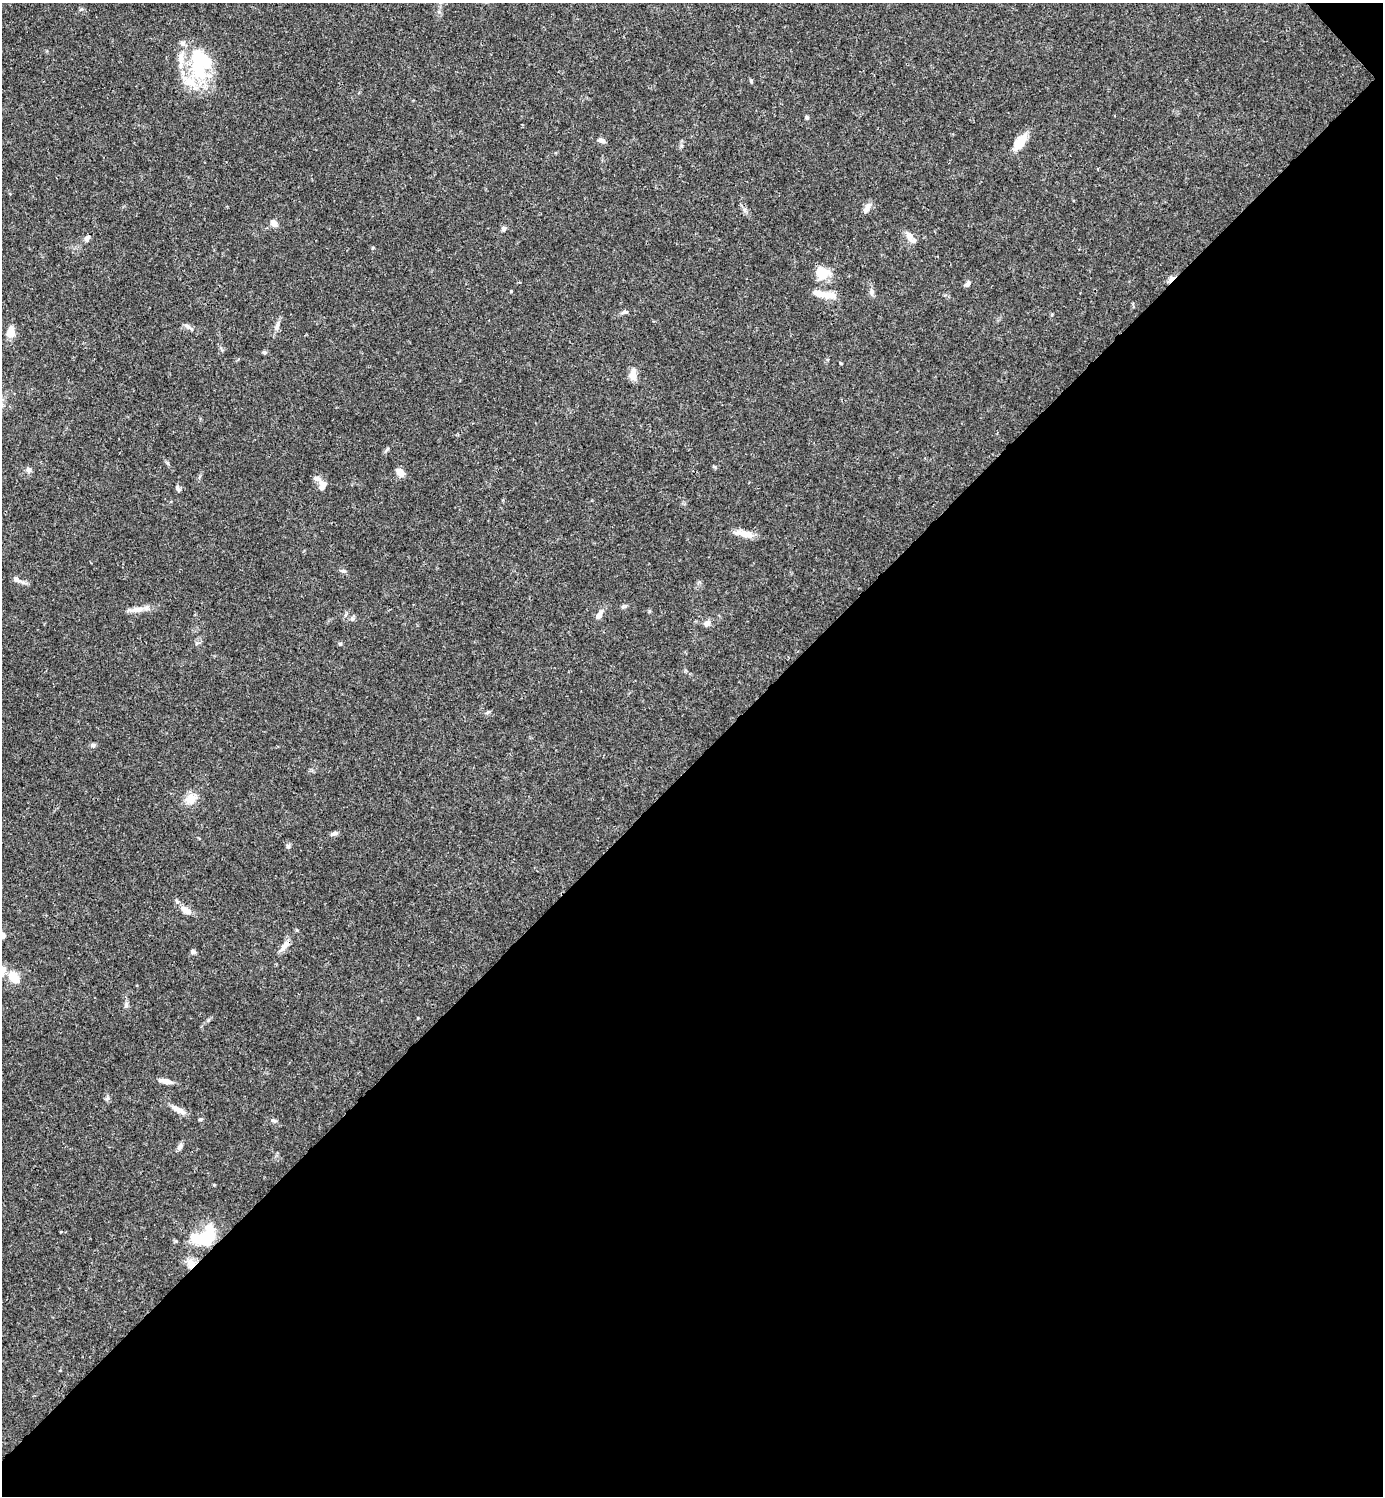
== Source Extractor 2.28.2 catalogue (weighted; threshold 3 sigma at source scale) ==
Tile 12 of 4 x 4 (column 4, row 3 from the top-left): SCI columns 4444-5824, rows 1497-2990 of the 5982 x 5983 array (HDU 1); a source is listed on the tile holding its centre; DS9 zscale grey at full resolution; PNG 1385 x 1498 px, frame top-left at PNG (2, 3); no overlay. Shown black and unused: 49% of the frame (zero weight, under 3 of 4 exposures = <1% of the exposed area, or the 3 px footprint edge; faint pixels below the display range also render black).
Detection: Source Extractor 2.28.2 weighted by HDU 2 'WHT'; one run over the whole footprint, this tile lists its part. Background 0.0384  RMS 0.0027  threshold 0.0119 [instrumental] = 3 sigma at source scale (4.5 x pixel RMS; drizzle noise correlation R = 1.50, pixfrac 1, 0.05/0.05 arcsec/px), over >= 5 px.
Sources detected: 58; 3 inside a brighter object's white glare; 1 cosmic-ray / hot-pixel residue — not listed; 4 inside a brighter listed object's ellipse — not listed separately; the other 50 listed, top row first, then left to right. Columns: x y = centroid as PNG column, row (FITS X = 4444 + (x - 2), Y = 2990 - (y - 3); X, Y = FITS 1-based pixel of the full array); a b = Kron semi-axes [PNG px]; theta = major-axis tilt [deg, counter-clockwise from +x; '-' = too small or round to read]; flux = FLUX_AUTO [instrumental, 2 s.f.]
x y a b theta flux
183 43 8 6 -36 0.8
199 71 30 24 -46 14
751 81 6 3 -72 0.31
807 117 5 5 - 0.44
601 141 10 6 -12 0.88
1020 142 19 10 54 4.9
867 208 17 6 59 1.3
745 210 7 4 -90 0.59
274 223 10 7 -58 1.3
504 229 7 6 - 0.63
909 236 15 8 -65 1.8
87 238 8 6 61 0.97
372 248 5 3 - 0.27
822 273 18 15 -14 4.4
968 283 9 5 47 0.81
872 291 6 6 - 0.67
829 295 19 10 -10 3
624 312 9 5 24 0.6
277 326 13 6 70 1.2
189 327 17 3 -32 0.78
11 331 13 8 80 2.9
264 352 6 5 - 0.42
633 375 15 9 86 2.1
28 470 8 6 -90 0.82
400 472 9 7 -56 2.1
322 486 16 10 -88 2
178 488 9 4 -67 0.56
744 534 24 7 -10 2.9
343 571 7 4 -18 0.46
16 579 10 6 -49 0.98
623 606 8 4 9 0.49
137 609 21 7 8 2.2
599 615 11 6 65 1.5
352 618 7 5 75 0.56
707 623 9 7 29 1.2
93 745 7 5 0 0.56
190 799 14 11 30 3.4
334 833 10 5 9 0.7
288 846 6 6 - 0.5
186 910 16 8 -35 1.9
285 945 18 7 49 1.7
193 952 6 5 - 0.71
14 977 16 10 -49 4
126 1005 8 5 76 0.66
166 1081 15 6 -12 1.8
107 1098 7 4 71 0.48
178 1110 21 7 -29 2.1
273 1120 8 5 -20 0.64
180 1147 10 6 45 0.8
206 1238 34 21 54 11
Unlisted compact peaks at least as high as the median listed source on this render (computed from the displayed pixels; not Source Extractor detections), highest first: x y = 511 291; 340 644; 488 712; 840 363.